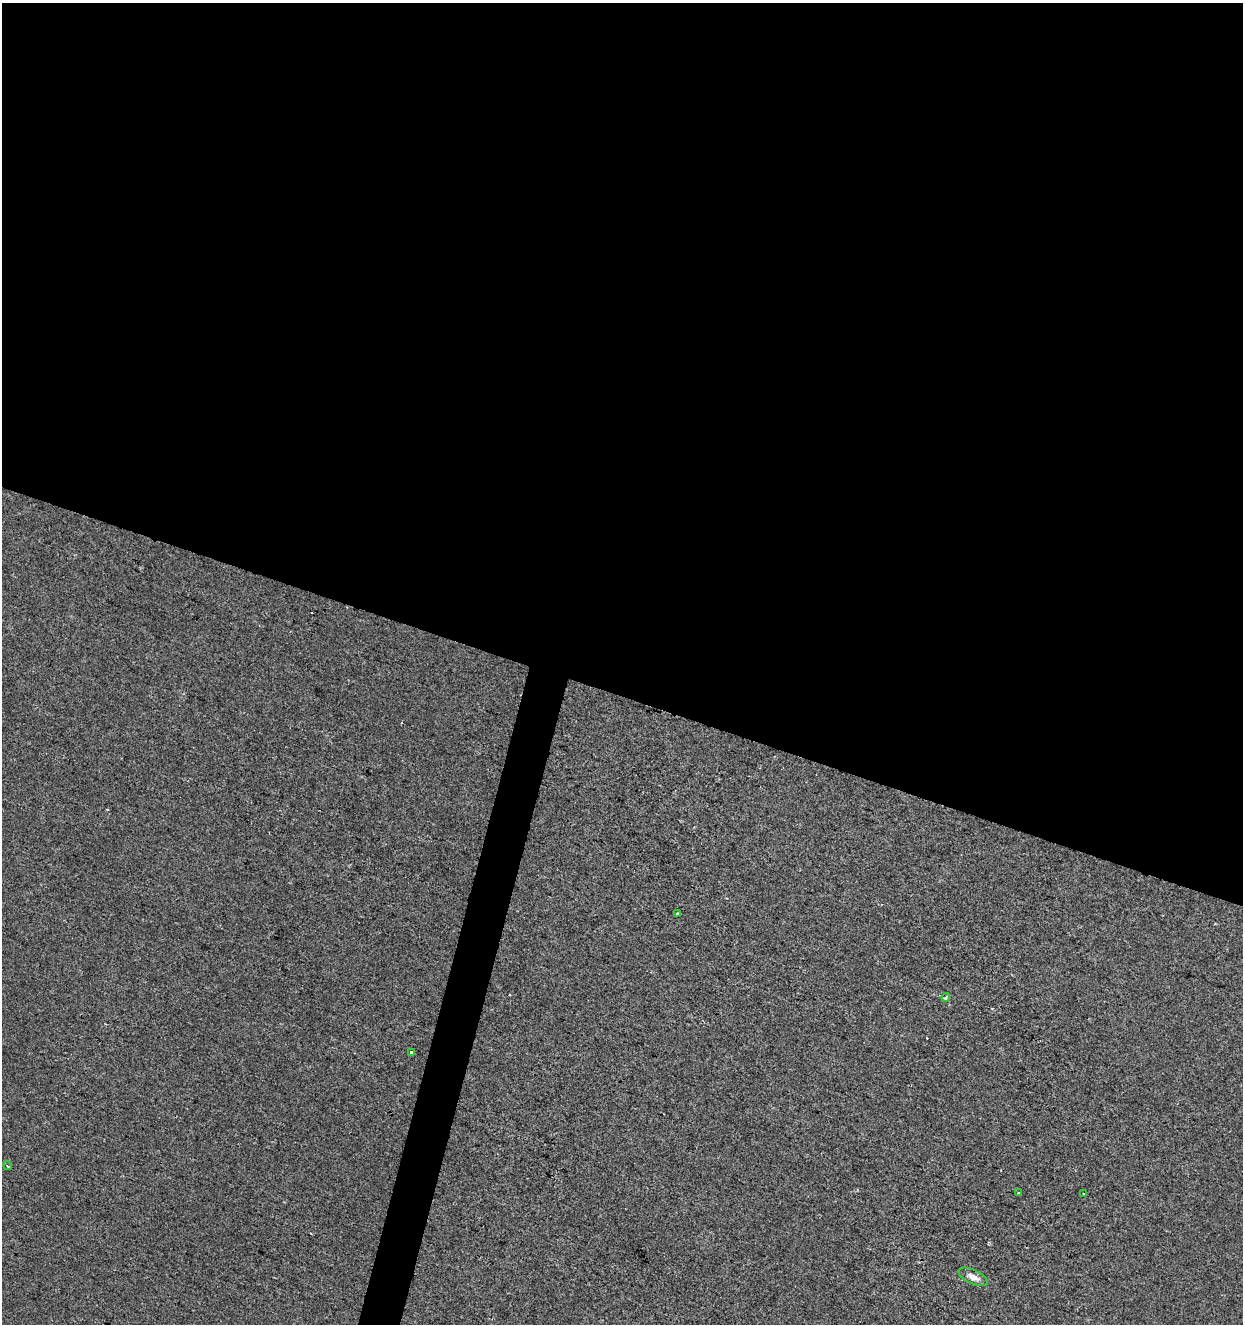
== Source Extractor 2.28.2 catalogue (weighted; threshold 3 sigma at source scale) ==
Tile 3 of 4 x 4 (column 3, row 1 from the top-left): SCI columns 2699-3939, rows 3972-5293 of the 5459 x 5293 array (HDU 1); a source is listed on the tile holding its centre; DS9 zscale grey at full resolution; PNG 1245 x 1326 px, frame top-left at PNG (2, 3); each listed source drawn as its Kron ellipse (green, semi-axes under 4 px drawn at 4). Shown black and unused: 54% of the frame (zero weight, under 2 of 3 exposures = <1% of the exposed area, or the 3 px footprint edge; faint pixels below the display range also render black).
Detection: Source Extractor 2.28.2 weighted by HDU 2 'WHT'; one run over the whole footprint, this tile lists its part. Background -7.68e-04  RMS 0.0042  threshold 0.0188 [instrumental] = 3 sigma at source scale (4.5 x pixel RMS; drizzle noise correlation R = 1.50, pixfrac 1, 0.0396/0.0396 arcsec/px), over >= 5 px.
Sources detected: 8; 1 cosmic-ray / hot-pixel residue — neither listed nor drawn; the other 7 listed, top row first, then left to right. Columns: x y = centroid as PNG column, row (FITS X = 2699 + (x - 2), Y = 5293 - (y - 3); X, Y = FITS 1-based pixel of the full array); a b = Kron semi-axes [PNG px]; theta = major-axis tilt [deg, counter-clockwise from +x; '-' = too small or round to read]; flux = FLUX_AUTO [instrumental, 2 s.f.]
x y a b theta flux
678 913 3 3 - 0.59
946 997 4 3 - 1.4
411 1052 4 3 - 1.9
7 1166 5 3 - 0.45
1018 1193 3 3 - 0.45
1083 1193 3 2 - 0.49
973 1277 16 7 -25 2.8